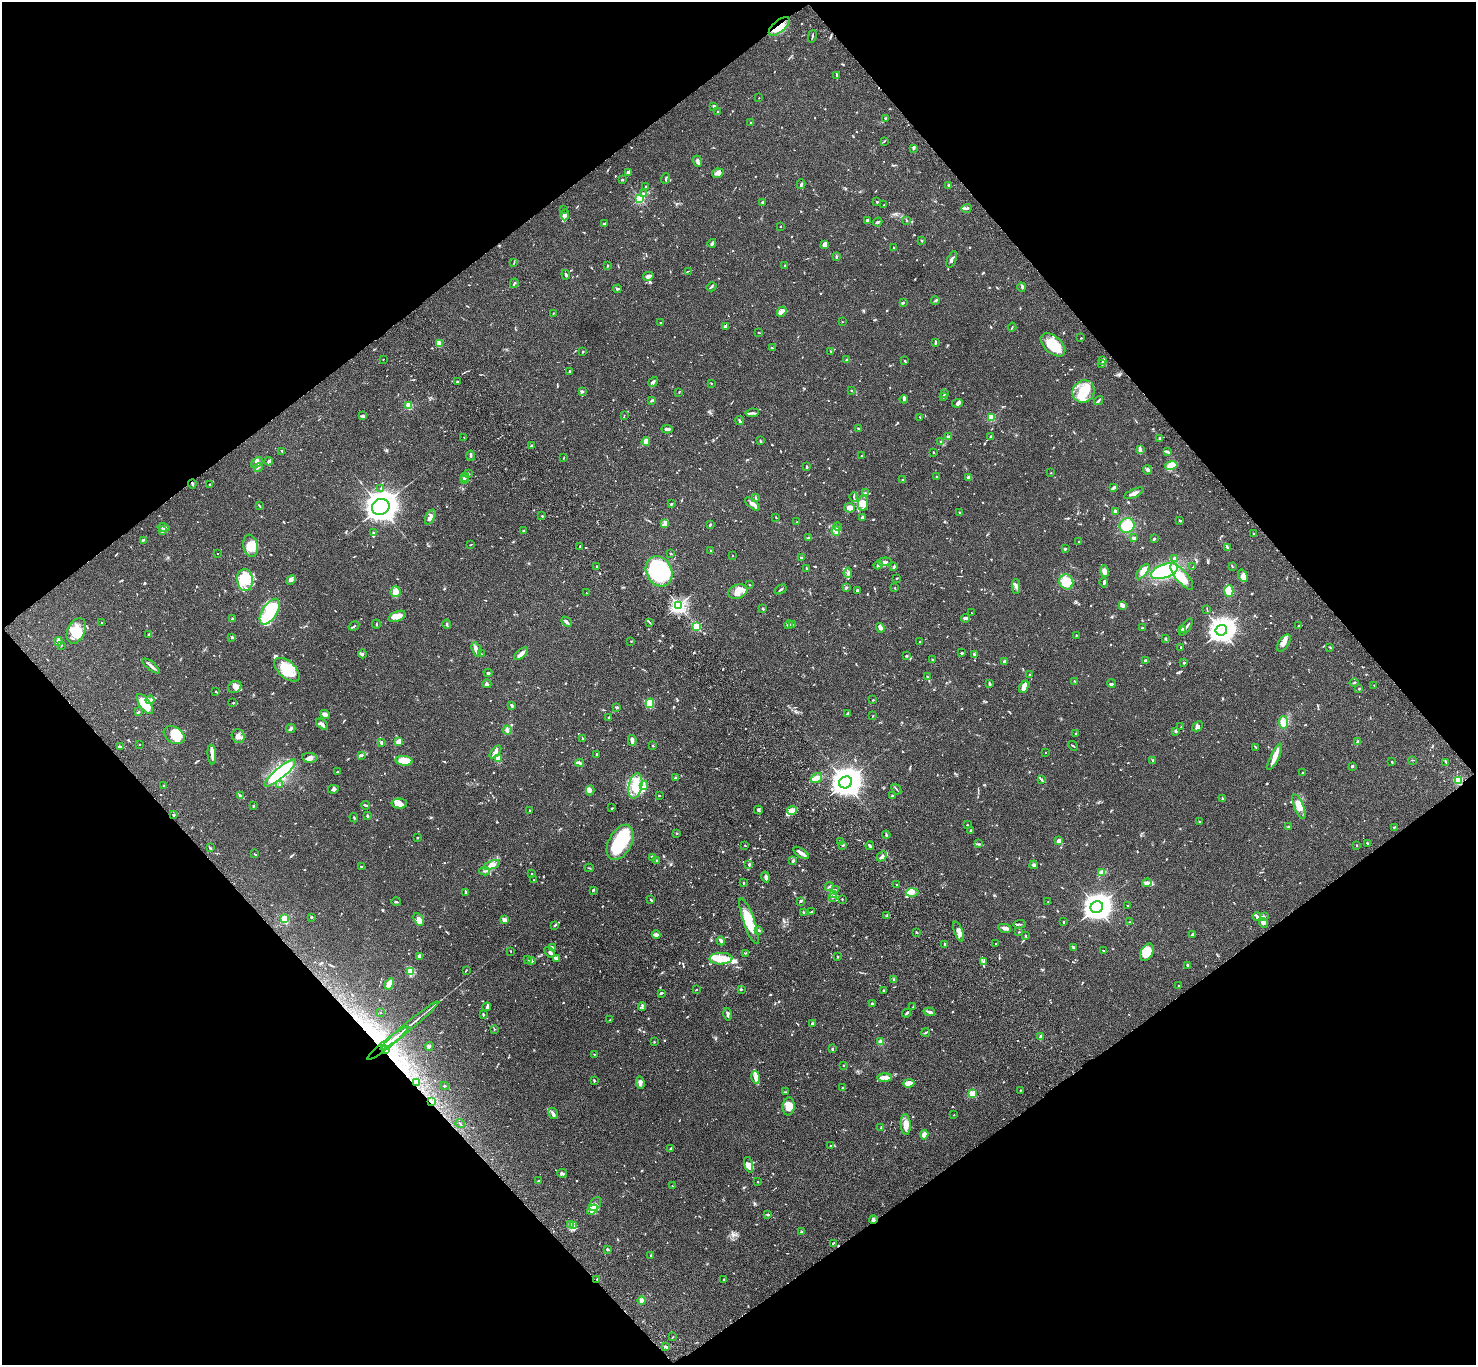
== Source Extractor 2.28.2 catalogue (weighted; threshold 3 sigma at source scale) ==
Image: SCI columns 104-5998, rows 382-5831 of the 6099 x 6072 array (HDU 1 of 3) = the unmasked area's bounding box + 8 px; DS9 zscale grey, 4 x 4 block average (1 PNG px = mean of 4 x 4 image px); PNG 1478 x 1367 px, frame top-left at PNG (2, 2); each listed source drawn as its Kron ellipse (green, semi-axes under 4 px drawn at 4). Shown black and unused: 50% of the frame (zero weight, under 3 of 4 exposures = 6% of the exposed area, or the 3 px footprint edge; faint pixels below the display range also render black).
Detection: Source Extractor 2.28.2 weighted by HDU 2 'WHT'. Background 0.0586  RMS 0.0052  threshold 0.0236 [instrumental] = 3 sigma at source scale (4.5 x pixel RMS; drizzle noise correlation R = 1.50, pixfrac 1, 0.05/0.05 arcsec/px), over >= 5 px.
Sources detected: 1127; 4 too faint to see at this stretch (4 x 4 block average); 9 inside a brighter object's white glare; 4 cosmic-ray / hot-pixel residue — neither listed nor drawn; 34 coinciding with a brighter row at this scale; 99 inside a brighter listed object's ellipse — not listed separately; of the other 977, all 500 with FLUX_AUTO >= 1.78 (the completeness limit of this list) listed and drawn (477 fainter detections not listed), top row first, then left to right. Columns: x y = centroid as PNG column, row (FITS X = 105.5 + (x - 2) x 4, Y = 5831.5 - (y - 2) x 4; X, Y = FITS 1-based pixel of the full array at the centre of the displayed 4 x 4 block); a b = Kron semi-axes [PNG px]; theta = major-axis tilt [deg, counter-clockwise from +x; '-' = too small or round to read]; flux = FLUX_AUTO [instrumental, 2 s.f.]
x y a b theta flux
779 26 12 6 39 35
812 36 6 2 77 3.8
837 76 4 2 - 3.3
759 98 2 2 - 2.5
714 106 2 2 - 28
718 111 2 2 - 2.4
885 118 2 2 - 2
751 123 2 2 - 2.9
884 141 3 2 - 1.8
914 148 3 2 - 3.5
697 161 6 2 -68 8.8
628 172 3 3 - 11
718 173 6 4 12 9.3
666 178 5 2 - 3.5
622 180 2 2 - 2.1
801 184 5 2 - 5.3
949 185 2 2 - 24
646 187 2 2 - 2.2
643 193 3 2 - 2.9
640 198 2 2 - 390
762 202 4 2 - 2.8
877 202 2 2 - 3.9
884 205 2 2 - 3.1
966 208 5 2 - 6.7
563 209 2 2 - 3.1
565 215 5 4 - 14
867 220 3 2 - 4.1
907 220 2 2 - 4
878 222 5 2 - 5.4
605 223 3 2 - 4.4
780 227 2 2 - 2.5
921 240 2 2 - 4.2
712 243 4 2 - 6.6
825 244 4 3 - 15
894 248 2 2 - 1.8
836 257 3 2 - 2.5
952 259 9 2 67 8.1
514 263 3 2 - 2
608 265 3 2 - 2.4
785 265 3 2 - 1.8
688 271 3 2 - 2.2
566 275 5 2 - 5.3
648 276 5 3 - 10
514 283 5 2 - 4.1
712 287 5 2 - 3.3
1022 287 4 3 - 4
617 289 4 2 - 3.6
935 300 4 2 - 4.7
903 302 3 2 - 2.7
782 312 5 3 - 8.5
553 314 2 2 - 1.8
660 322 2 2 - 2.2
842 322 2 2 - 1.8
725 326 4 2 - 5.4
1012 327 4 2 - 2.3
759 333 2 2 - 2
1081 338 2 2 - 2.6
935 342 3 2 - 5.2
439 343 2 2 - 94
1053 345 14 8 -41 76
772 348 3 2 - 2.4
831 351 3 2 - 2.5
583 352 2 2 - 2.6
383 359 2 2 - 2.1
846 359 4 2 - 4.4
1103 360 3 2 - 6.9
905 361 3 2 - 2.1
1102 364 4 2 - 3.7
570 372 2 2 - 3.5
457 382 2 2 - 5.4
653 382 5 2 - 6.5
711 383 2 2 - 1.9
582 391 4 2 - 3.7
851 391 2 2 - 2
1083 391 11 10 - 73
679 392 2 2 - 1.8
944 393 3 2 - 1.9
943 396 3 2 - 6.4
904 399 4 3 - 5.8
652 401 3 2 - 4
1098 401 5 2 - 5.1
958 403 5 3 - 7.4
409 405 2 2 - 150
752 413 6 2 6 6.6
363 415 3 2 - 3.9
624 416 4 2 - 2.5
920 417 2 2 - 2.1
991 417 2 2 - 180
740 421 4 2 - 4.1
858 428 2 2 - 2.9
667 429 6 2 -4 8.7
948 436 3 2 - 4.6
991 437 3 2 - 3.1
464 438 2 2 - 3.6
1160 439 2 2 - 11
760 441 4 2 - 2.7
646 442 4 4 - 27
941 442 2 2 - 2.2
531 446 3 2 - 4.8
1140 450 3 2 - 3.5
282 451 2 2 - 2.5
1168 451 3 3 - 4.5
933 452 2 2 - 2.2
471 456 5 3 - 4.6
861 456 2 2 - 2
563 458 3 2 - 1.9
269 461 4 2 - 5.4
257 462 6 3 38 7.1
1171 465 6 3 11 20
807 466 3 2 - 2.9
258 467 4 2 - 2.4
1147 470 5 3 - 6.6
468 473 2 2 - 3.1
1051 473 2 2 - 1.8
465 477 4 2 - 6
937 477 3 2 - 2.3
968 477 3 2 - 6
464 480 2 2 - 6
903 480 3 2 - 3.2
192 484 4 2 - 3.1
210 484 3 2 - 2.1
1114 487 4 2 - 7
381 488 2 2 - 2.3
865 493 2 2 - 2
1134 493 10 2 23 14
854 497 5 2 - 3.7
756 498 3 2 - 2.3
863 503 7 5 82 18
671 504 3 2 - 2.3
752 504 9 3 -39 12
259 506 3 2 - 2.7
381 507 9 8 - 3600
849 508 5 5 - 15
1115 511 3 2 - 5.8
959 513 2 2 - 2.6
542 516 2 2 - 2
430 517 8 4 63 15
776 517 2 2 - 2.9
862 517 3 2 - 3.8
1180 520 2 2 - 3.6
797 522 3 2 - 2.1
664 524 3 2 - 5.5
710 524 2 2 - 3.6
1127 526 8 7 - 65
838 527 4 2 - 3.8
164 528 6 2 -14 11
163 530 3 2 - 3.4
524 530 2 2 - 1.9
836 531 5 3 - 7
373 532 2 2 - 7.3
1254 534 3 2 - 2.2
809 537 3 2 - 5.2
1134 538 3 2 - 7.4
1154 539 3 2 - 3.9
143 540 2 2 - 2
1079 541 2 2 - 2
470 545 2 2 - 2.2
250 546 11 7 -78 36
580 546 3 2 - 2.8
1227 547 3 2 - 3.6
1065 549 2 2 - 5.7
711 551 2 2 - 8.2
218 554 2 2 - 2.9
671 554 2 2 - 2.6
732 556 2 2 - 1.9
801 557 2 2 - 2.3
1174 558 2 2 - 2.7
885 562 6 3 5 8.3
878 565 4 2 - 4.6
1232 566 3 2 - 2.6
597 567 2 2 - 1.8
894 567 2 2 - 5.7
1193 567 2 2 - 3
806 568 2 2 - 2.3
659 571 16 12 -62 370
1104 571 6 3 -74 14
1164 571 14 6 20 190
1143 572 9 4 50 21
848 573 5 2 - 6.1
1243 576 6 4 -69 19
1182 577 16 5 -49 61
897 578 2 2 - 1.9
245 580 11 8 -82 53
291 580 5 3 - 9.6
1066 582 8 6 -58 39
1104 583 4 3 - 6.7
750 585 2 2 - 8.1
1016 586 7 2 90 6.6
847 588 2 2 - 1.9
895 588 3 2 - 2.3
781 589 6 2 31 3.9
857 590 3 2 - 2.1
738 591 10 7 19 28
1229 591 6 4 89 70
395 592 5 5 - 13
586 593 2 2 - 2.1
678 605 3 3 - 680
1122 605 4 3 - 12
763 609 2 2 - 8.2
1207 609 4 2 - 2
270 612 15 7 58 140
971 613 2 2 - 2
397 616 9 5 22 25
965 618 4 2 - 9.6
232 619 2 2 - 16
566 622 6 2 -42 6.2
102 623 2 2 - 2.9
650 623 3 2 - 2.2
376 624 4 2 - 2.4
447 624 4 2 - 3.7
793 624 2 2 - 2
789 625 4 3 - 8
354 626 6 2 32 3.3
697 626 2 2 - 270
1299 626 2 2 - 2.5
1186 627 10 2 56 10
880 628 5 2 - 6.5
1142 628 2 2 - 3.3
1182 629 3 3 - 3.3
1221 630 6 5 - 2100
76 631 13 8 64 59
149 634 3 2 - 3.6
1076 635 2 2 - 2.4
232 637 2 2 - 5.6
1166 638 2 2 - 1.9
58 641 4 3 - 6.7
631 641 2 2 - 1.9
920 642 2 2 - 3.5
1284 643 10 5 56 20
61 645 2 2 - 2.2
1181 647 2 2 - 3.9
1330 647 3 2 - 2.8
476 649 7 3 -72 13
961 653 2 2 - 4.7
363 654 4 2 - 3
481 654 2 2 - 2.5
521 654 8 2 40 21
974 655 4 2 - 4.9
906 656 3 2 - 2.6
932 660 2 2 - 2.6
1004 661 2 2 - 22
1146 661 3 2 - 5.8
1184 663 2 2 - 3
151 666 10 2 -39 12
287 670 15 8 -40 87
488 673 4 2 - 5.2
1030 674 2 2 - 11
927 677 3 2 - 2.8
1075 681 3 2 - 4.1
1111 683 4 3 - 4.1
1354 683 5 2 - 2.8
487 684 4 3 - 6.1
989 684 3 2 - 3.8
1374 685 2 2 - 2.2
235 687 7 5 30 20
1024 687 6 3 66 32
1359 689 2 2 - 2.3
216 692 3 2 - 2.3
150 700 4 3 - 7
873 700 2 2 - 1.8
233 702 3 2 - 2.6
650 703 5 4 - 55
145 704 12 5 -53 72
512 706 2 2 - 5.6
616 707 3 2 - 3.1
138 712 3 2 - 2.6
325 714 5 3 - 12
847 714 4 2 - 3.3
873 716 3 2 - 1.9
608 717 3 2 - 2.2
1284 722 6 4 -82 26
322 724 7 2 -40 12
1198 726 6 3 45 6.6
1181 727 2 2 - 2
291 728 4 2 - 4.5
507 730 5 3 - 7.3
1176 731 3 2 - 4.4
1076 733 2 2 - 2.6
174 735 11 8 -31 58
238 736 7 6 - 16
583 739 3 2 - 2.4
632 740 5 3 - 13
399 742 3 2 - 29
1358 742 4 3 - 5.9
381 743 2 2 - 5.8
139 744 2 2 - 2.1
653 746 2 2 - 3.3
1073 746 5 2 - 2.6
120 747 3 2 - 3.2
1255 747 4 2 - 2.4
495 752 7 3 50 12
1046 752 2 2 - 3.7
212 754 10 4 -86 14
597 754 2 2 - 5.8
361 755 3 2 - 3.3
1275 757 14 4 64 26
310 758 7 4 -6 15
498 758 2 2 - 93
1153 760 2 2 - 19
1413 760 3 2 - 1.9
404 761 8 5 -6 65
1392 762 2 2 - 2.3
580 763 4 2 - 6.5
1446 763 4 2 - 3.5
1352 766 2 2 - 19
337 772 2 2 - 2.6
1303 772 2 2 - 2.3
280 773 20 5 41 220
676 778 3 2 - 2.8
817 778 6 3 34 17
1041 779 3 2 - 3.2
1458 780 4 3 - 42
846 782 6 6 - 3900
280 785 2 2 - 5.8
164 786 2 2 - 3.8
635 786 13 6 79 75
644 786 4 2 - 5.8
333 789 5 3 - 6.2
896 789 6 2 -50 2.7
590 790 5 3 - 8.9
240 796 3 3 - 3.8
659 796 2 2 - 2.7
892 796 2 2 - 29
1223 798 3 2 - 4.6
399 804 8 5 1 17
365 805 4 2 - 4.1
253 806 3 2 - 2
1299 807 13 4 -68 30
612 808 3 2 - 2
530 810 2 2 - 1.8
758 810 4 3 - 4
792 811 5 3 - 28
173 815 3 2 - 2.3
367 816 2 2 - 9.2
354 818 5 2 - 3.1
1199 822 2 2 - 2.5
967 825 3 2 - 2.6
1289 827 2 2 - 5.5
1394 827 3 2 - 2.7
971 831 3 2 - 4.6
676 833 2 2 - 2.2
886 835 4 2 - 4.8
417 838 2 2 - 3.2
1059 841 2 2 - 42
620 842 19 11 63 160
840 842 2 2 - 1.9
1367 843 3 2 - 2.4
979 844 4 2 - 3.5
745 845 2 2 - 1.8
843 845 3 2 - 6.1
1357 845 2 2 - 2.4
870 846 4 2 - 4.5
210 848 2 2 - 2.3
801 853 9 2 -33 23
254 854 2 2 - 2.1
882 856 6 2 42 6.6
652 857 3 2 - 2.5
656 861 3 2 - 2.1
793 861 3 2 - 2.2
491 865 8 3 20 12
749 865 3 2 - 3.6
1034 865 4 4 - 6.2
361 867 2 2 - 3.3
589 868 4 2 - 2.4
485 871 5 2 - 4.7
1101 873 2 2 - 20
532 874 2 2 - 6.2
766 877 5 3 - 9.4
534 880 2 2 - 1.8
743 883 2 2 - 5.5
1147 883 4 3 - 12
896 885 2 2 - 2.2
829 887 4 2 - 3.5
593 890 2 2 - 7.2
835 890 2 2 - 2.3
466 892 4 2 - 4
912 892 6 4 3 19
834 894 4 2 - 3.5
833 897 4 2 - 2.8
651 899 2 2 - 3.8
842 899 3 2 - 2
801 901 4 2 - 3.3
396 902 4 2 - 3.8
1048 902 2 2 - 1.8
1128 905 2 2 - 1.9
1097 907 6 5 - 2700
804 912 3 2 - 2.9
811 912 3 2 - 2.1
887 916 4 2 - 4.5
1257 916 4 2 - 8.6
311 917 3 2 - 2.7
1264 917 3 2 - 3.3
285 919 2 2 - 130
419 919 7 4 -62 20
504 920 2 2 - 83
749 921 24 5 -70 63
1063 922 2 2 - 3.4
1130 922 3 2 - 2.3
1264 923 5 4 - 8
1020 924 6 2 3 3.8
554 926 3 2 - 2.2
1005 928 6 4 -11 12
759 930 3 2 - 2.6
917 932 2 2 - 2.5
959 932 10 3 -68 12
1019 932 2 2 - 2.4
656 935 4 2 - 10
1192 935 4 2 - 4.5
1025 936 4 2 - 3
721 941 4 2 - 8.9
945 944 4 2 - 3.5
996 944 2 2 - 2.2
553 947 3 2 - 2.3
1073 947 2 2 - 4
1103 950 3 2 - 1.9
511 951 2 2 - 2.4
550 952 6 3 -47 8.5
1147 952 9 6 61 55
745 953 3 2 - 1.9
420 956 2 2 - 17
838 957 2 2 - 10
556 959 4 3 - 7.5
721 959 11 6 2 60
528 960 3 2 - 2
532 961 2 2 - 3.5
984 962 4 2 - 4.4
1188 965 3 2 - 3.3
466 970 4 2 - 1.8
411 971 3 2 - 48
894 980 4 3 - 4.4
389 984 6 3 60 38
1178 985 2 2 - 2.9
741 989 2 2 - 3.7
696 990 2 2 - 2.4
884 991 3 2 - 2.8
661 993 3 2 - 5
872 1003 3 2 - 4.6
487 1007 4 2 - 3.2
642 1007 4 2 - 3.9
913 1007 3 2 - 2.6
929 1012 6 2 -16 13
380 1013 2 2 - 2.3
907 1013 4 2 - 3.7
727 1014 6 2 -78 5.4
483 1015 2 2 - 5.6
610 1020 2 2 - 2.4
813 1024 4 2 - 5.8
409 1026 37 2 39 24
494 1029 3 2 - 1.9
926 1032 4 2 - 3.7
1040 1037 4 2 - 17
654 1042 2 2 - 2.3
881 1042 2 2 - 90
388 1043 26 2 39 48
429 1046 4 3 - 4.7
832 1048 2 2 - 2.5
386 1049 4 2 - 3.1
594 1054 2 2 - 1.8
844 1065 2 2 - 1.8
756 1077 6 3 -78 13
885 1077 7 3 1 19
594 1081 3 2 - 2.9
416 1082 2 2 - 2.5
640 1083 6 3 -84 8.7
909 1083 5 3 - 32
445 1086 4 2 - 2.5
843 1088 3 2 - 2.5
1020 1090 2 2 - 1.9
786 1092 3 2 - 2
972 1094 2 2 - 150
432 1101 3 2 - 2.4
789 1106 9 6 86 29
553 1113 6 3 -58 7.8
954 1115 2 2 - 4.7
460 1124 5 2 - 2.8
906 1124 10 5 -86 25
881 1128 3 2 - 3.5
924 1135 4 3 - 15
831 1146 3 2 - 2.7
670 1149 2 2 - 4.3
749 1165 8 3 -74 11
562 1173 5 3 - 6.2
539 1181 4 2 - 2.3
758 1182 2 2 - 4.8
672 1186 2 2 - 2.1
595 1204 8 5 59 11
592 1209 6 4 37 12
768 1215 3 2 - 4
873 1220 4 3 - 7.1
570 1225 3 2 - 2.7
574 1226 2 2 - 2.5
801 1231 3 2 - 3.3
833 1243 3 2 - 2.3
608 1249 2 2 - 6.1
651 1256 3 2 - 2.3
597 1279 2 2 - 2.5
724 1279 2 2 - 5.9
642 1301 4 3 - 7
673 1337 2 2 - 2.1
665 1347 4 2 - 5.1
Overlapping masked pixels (flux is a lower limit): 3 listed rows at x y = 779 26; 388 1043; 873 1220
Diffuse or blended objects may show on this block-average render without a row.